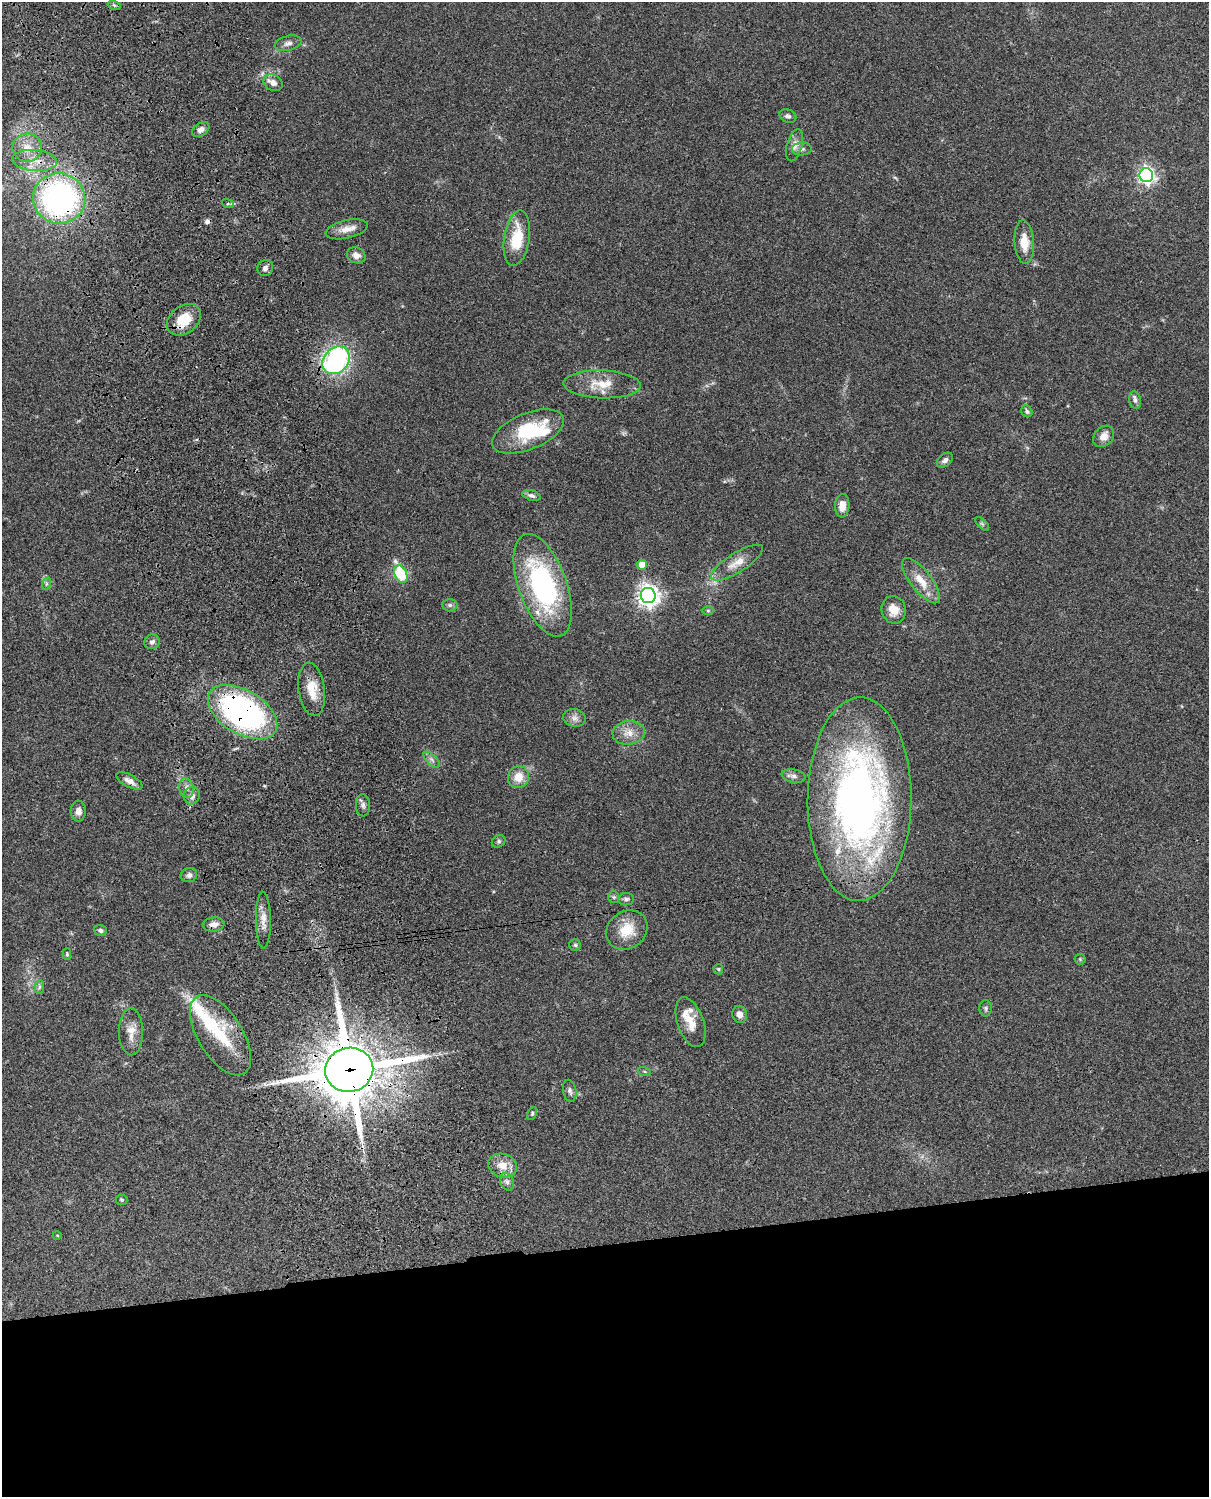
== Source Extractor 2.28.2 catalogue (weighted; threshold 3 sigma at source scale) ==
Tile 11 of 4 x 3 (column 3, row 3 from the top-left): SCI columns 2554-3760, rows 277-1771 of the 5086 x 4924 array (HDU 1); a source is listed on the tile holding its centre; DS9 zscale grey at full resolution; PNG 1211 x 1499 px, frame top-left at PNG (2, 2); each listed source drawn as its Kron ellipse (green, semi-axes under 4 px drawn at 4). Shown black and unused: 17% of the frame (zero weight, under 3 of 4 exposures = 6% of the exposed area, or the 3 px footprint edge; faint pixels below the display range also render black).
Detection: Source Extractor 2.28.2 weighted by HDU 2 'WHT'; one run over the whole footprint, this tile lists its part. Background 0.101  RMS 0.0064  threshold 0.0288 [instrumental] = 3 sigma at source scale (4.5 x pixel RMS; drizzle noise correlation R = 1.50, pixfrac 1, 0.05/0.05 arcsec/px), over >= 5 px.
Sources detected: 85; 2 cosmic-ray / hot-pixel residue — neither listed nor drawn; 5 inside a brighter listed object's ellipse — not listed separately; the other 78 listed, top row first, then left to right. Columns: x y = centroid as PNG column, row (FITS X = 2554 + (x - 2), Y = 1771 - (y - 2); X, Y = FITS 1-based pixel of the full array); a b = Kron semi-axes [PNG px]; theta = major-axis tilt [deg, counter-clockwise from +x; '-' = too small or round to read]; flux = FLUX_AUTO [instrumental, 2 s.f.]
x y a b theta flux
114 5 7 4 -18 1.1
288 43 14 7 14 3
273 83 10 8 -32 4.2
788 116 9 6 -21 1.9
201 130 10 6 34 3
794 145 16 7 75 4.6
27 148 14 14 - 10
802 149 10 6 1 2.4
35 160 22 10 -4 11
1146 175 7 7 - 220
59 198 26 25 - 170
228 204 6 4 -17 0.84
347 229 21 9 13 6.5
517 238 28 12 81 22
1024 242 22 9 -86 11
356 255 9 8 - 3.9
265 268 8 7 - 2.5
184 320 19 13 38 15
336 360 15 12 48 110
602 384 39 14 -2 16
1135 400 9 6 -79 1.8
1027 411 6 5 - 1.4
528 431 38 18 22 38
1104 436 12 9 46 4.9
945 460 9 6 38 2.1
531 495 9 5 -17 1.9
842 506 12 7 86 6.1
982 524 8 3 -45 0.97
737 563 30 9 32 9.1
642 565 5 5 - 7.4
401 574 9 6 -66 37
921 581 27 10 -52 11
46 584 6 4 71 1.2
543 585 54 24 -70 100
648 596 8 7 - 440
450 605 7 6 - 1.7
894 610 14 12 -75 7.6
708 611 6 4 0 0.74
152 642 8 7 - 2.2
312 689 27 13 -82 13
242 712 38 22 -31 160
574 718 11 8 -11 3.3
629 733 16 11 7 7.1
432 760 10 5 -45 2
794 776 12 6 -10 2.6
518 777 11 10 - 8.9
129 781 14 6 -28 3.9
187 788 10 7 -75 2.9
192 796 9 8 - 3.7
859 799 102 52 89 330
363 805 11 7 -86 2.4
78 811 10 7 87 3.8
499 841 7 6 - 1.2
189 875 8 7 - 2.2
614 897 6 5 - 1.1
626 899 8 6 8 1.7
263 920 28 7 -89 5.9
214 925 11 7 7 3.9
627 930 22 18 36 15
100 931 6 5 - 1.6
575 945 6 6 - 1.1
67 954 6 4 -90 0.91
1080 959 5 5 - 0.95
718 969 5 5 - 0.76
39 987 7 4 88 1.2
986 1008 8 6 -89 1.5
740 1014 8 7 - 4.1
691 1022 26 13 -71 10
131 1032 23 12 -90 7.7
220 1035 45 22 -58 32
349 1070 24 22 14 3700
644 1072 7 3 -19 0.76
570 1091 11 6 -79 2.2
532 1114 7 4 65 0.89
503 1165 15 11 -19 8.2
507 1182 9 6 -68 2.2
121 1200 6 5 - 0.94
57 1235 4 3 - 0.52
Overlapping masked pixels (flux is a lower limit): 6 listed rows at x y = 59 198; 184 320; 336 360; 242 712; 214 925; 349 1070